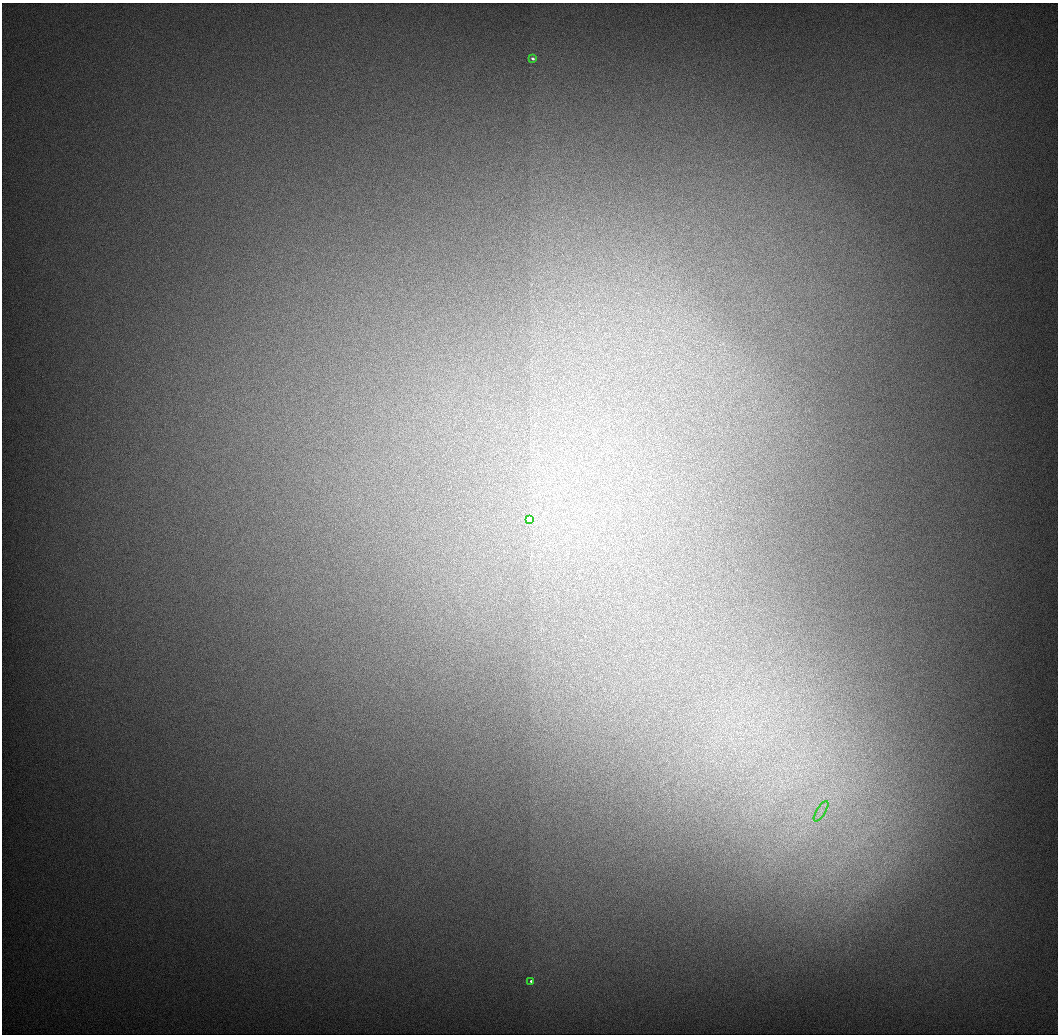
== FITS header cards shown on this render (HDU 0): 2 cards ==
NAXIS1  =                 1056 / Length of Axis 1 (Serial)
NAXIS2  =                 1032 / Length of Axis 2 (Parallel)

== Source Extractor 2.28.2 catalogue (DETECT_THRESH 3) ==
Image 1056 x 1032 px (HDU 0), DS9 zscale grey, 1 PNG px = 1 image px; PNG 1060 x 1036 px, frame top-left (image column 1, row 1032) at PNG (2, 3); each listed source drawn as its Kron ellipse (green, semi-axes under 4 px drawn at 4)
Background 546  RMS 5.7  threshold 17.1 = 3 sigma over >= 5 px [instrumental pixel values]
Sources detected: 4; all 4 listed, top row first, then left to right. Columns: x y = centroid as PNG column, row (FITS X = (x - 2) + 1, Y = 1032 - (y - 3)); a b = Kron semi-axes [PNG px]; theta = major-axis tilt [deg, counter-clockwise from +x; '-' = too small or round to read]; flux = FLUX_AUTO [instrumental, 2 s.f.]
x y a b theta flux
533 59 4 3 - 1000
530 519 4 3 - 32000
821 811 11 4 57 1900
531 981 3 3 - 1100